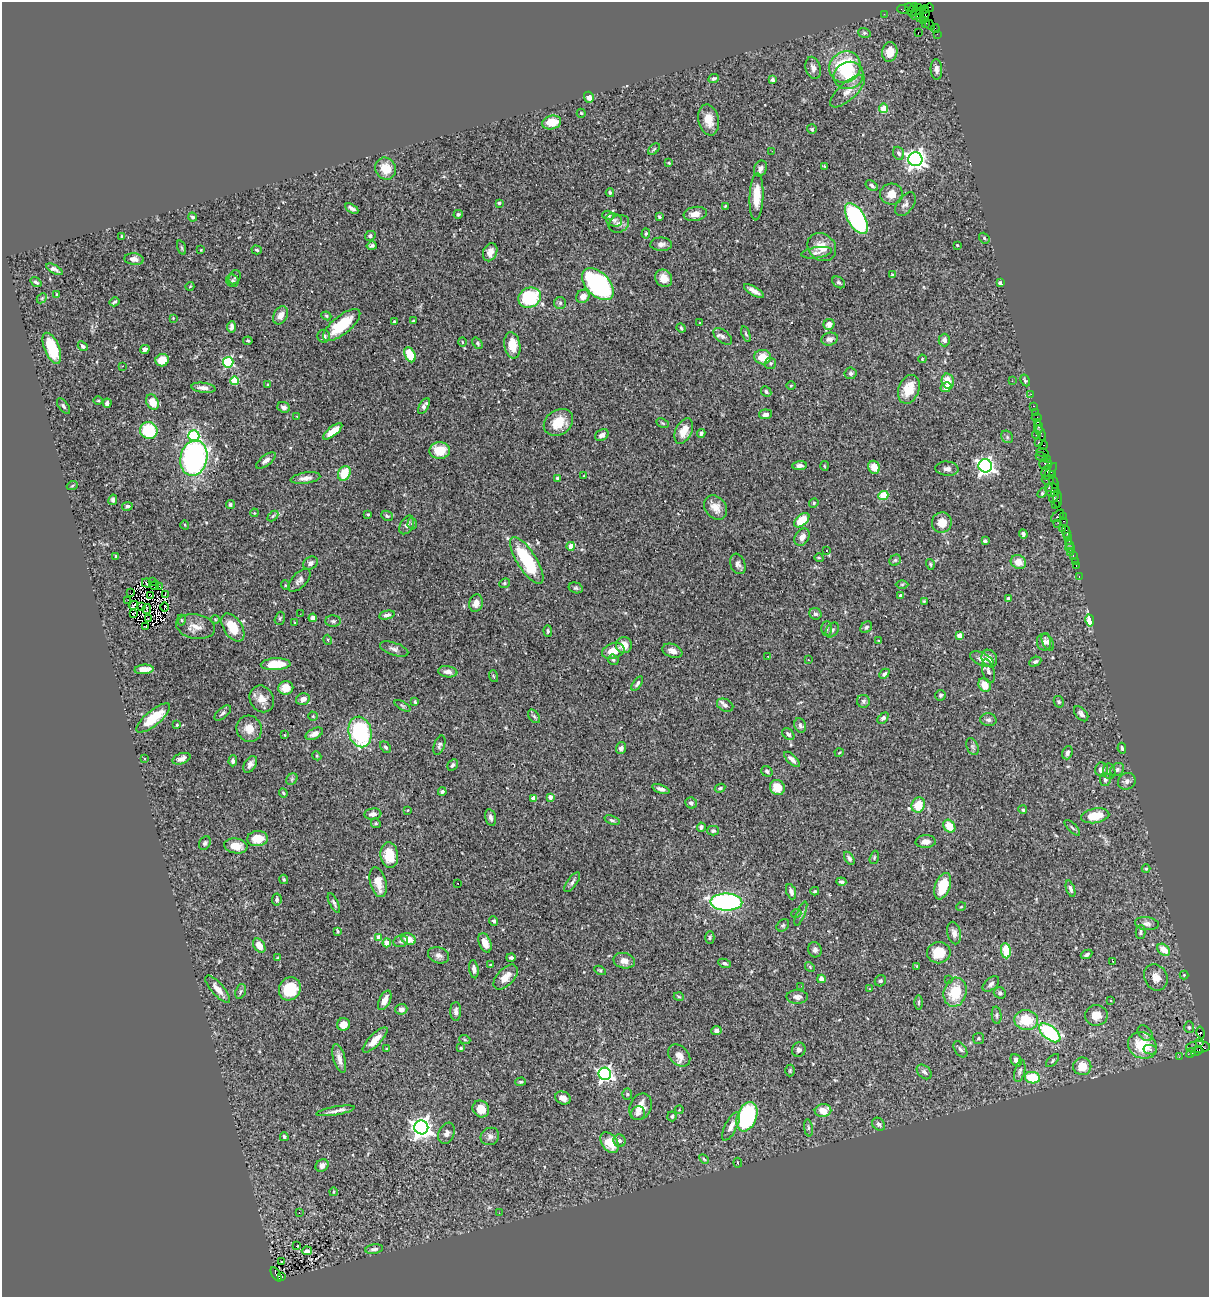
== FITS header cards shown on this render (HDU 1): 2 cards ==
NAXIS1  =                 1207
NAXIS2  =                 1295

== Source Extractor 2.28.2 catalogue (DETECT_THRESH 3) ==
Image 1207 x 1295 px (HDU 1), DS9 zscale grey, 1 PNG px = 1 image px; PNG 1211 x 1299 px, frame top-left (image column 1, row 1295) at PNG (2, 2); each listed source drawn as its Kron ellipse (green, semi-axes under 4 px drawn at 4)
Background 1.31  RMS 0.05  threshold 0.149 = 3 sigma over >= 5 px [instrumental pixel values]
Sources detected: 493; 4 with non-positive FLUX_AUTO (blend fragments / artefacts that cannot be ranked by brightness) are neither listed nor drawn; the other 489 listed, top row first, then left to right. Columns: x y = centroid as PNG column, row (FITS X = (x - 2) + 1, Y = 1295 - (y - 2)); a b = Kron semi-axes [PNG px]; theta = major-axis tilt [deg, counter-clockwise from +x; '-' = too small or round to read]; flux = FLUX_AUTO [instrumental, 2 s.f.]
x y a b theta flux
909 7 4 3 - 72
918 8 3 2 - 51
929 8 4 2 - 21
903 10 6 2 -20 33
913 10 7 3 70 210
924 10 5 2 - 60
884 14 2 2 - 20
917 14 7 4 42 420
925 15 8 4 82 140
920 18 4 3 - 180
923 21 3 3 - 57
926 23 3 2 - 24
930 25 5 2 - 76
935 29 4 2 - 49
864 33 6 5 - 5.1
918 33 3 2 - 4.7
937 34 3 2 - 16
890 52 10 7 80 48
845 67 16 15 - 200
813 68 11 7 -74 17
936 69 10 6 -88 17
848 75 15 13 22 80
714 78 6 4 24 6.7
772 80 3 3 - 11
848 91 22 8 42 34
589 97 5 5 - 15
883 108 5 4 - 67
581 113 4 4 - 2.9
709 120 16 10 -77 43
552 122 9 6 11 61
812 129 5 5 - 4.3
654 149 7 4 45 4.8
772 151 2 2 - 25
899 153 7 5 -68 9.7
915 159 7 7 - 1900
669 163 4 3 - 2.7
824 166 3 2 - 2.5
760 168 8 6 66 15
386 169 11 10 - 58
872 186 7 4 -35 9.1
610 193 4 3 - 4.3
891 194 11 10 - 38
756 197 23 7 88 62
499 203 3 3 - 4.2
905 204 13 8 53 15
725 206 3 3 - 3.5
352 208 7 3 -31 10
458 214 4 4 - 5.6
695 214 11 7 10 26
608 215 6 4 -16 5.7
192 217 4 3 - 4.3
659 217 4 3 - 5.1
856 218 17 8 -59 530
614 220 8 6 -18 8.9
619 224 10 8 28 16
646 233 5 4 - 4.1
122 236 3 3 - 3.1
370 236 5 4 - 6.8
984 238 6 4 -49 4.2
661 244 11 6 -1 16
957 245 3 3 - 3.9
372 246 5 3 - 6.5
822 247 15 13 -40 49
182 248 7 3 -71 4.3
201 250 3 3 - 2.3
257 250 5 4 - 4.9
490 252 9 7 68 25
817 253 15 5 8 15
134 259 9 5 -6 17
54 269 9 3 -29 11
892 275 4 3 - 3.9
235 277 7 5 65 6.3
664 278 9 8 - 28
232 281 6 6 - 7
36 282 6 4 -35 6.4
839 282 7 5 -38 5.8
1000 283 4 3 - 8.1
598 284 19 12 -46 500
190 286 4 3 - 2.6
754 291 11 4 -31 19
57 294 3 3 - 3.7
583 296 7 6 - 29
42 298 6 4 45 4.5
530 298 11 9 24 250
114 302 5 2 - 5.1
560 303 6 6 - 6.3
280 315 9 6 61 24
326 316 5 4 - 4.9
173 318 3 3 - 2.3
413 321 3 3 - 3.6
394 322 4 4 - 5.4
700 323 3 2 - 2.5
829 324 5 5 - 17
342 325 23 9 39 110
231 327 6 4 85 11
681 328 5 4 - 4.1
746 334 8 3 -71 5
324 336 6 6 - 13
723 336 11 6 -38 12
830 339 8 6 15 13
944 340 6 6 - 11
248 341 4 3 - 3.8
462 342 4 3 - 2.3
477 343 6 4 -52 6
512 345 13 8 -81 62
83 346 5 4 - 8.3
52 348 16 7 -68 130
145 349 5 4 - 9.2
410 355 8 5 -63 97
763 357 8 7 - 48
922 359 4 3 - 3.1
162 360 7 6 - 52
228 362 5 5 - 360
771 363 6 5 - 5.7
122 366 3 2 - 5.7
851 373 6 6 - 7.6
1025 380 6 3 -63 4.4
235 381 4 4 - 110
948 381 8 6 -77 50
1012 381 3 2 - 2.4
268 385 3 2 - 2.6
791 385 5 3 - 2.9
946 387 5 5 - 18
203 388 12 5 -6 19
909 389 15 10 69 59
766 392 6 4 -46 6.6
1031 394 2 2 - 23
98 401 5 3 - 3.2
152 402 8 6 -61 47
107 403 4 4 - 11
64 406 9 4 -53 7.5
424 406 8 4 58 14
1034 406 3 2 - 80
284 407 6 5 - 12
1035 412 2 2 - 23
765 414 6 5 - 15
297 416 2 2 - 2.7
1037 418 5 3 - 120
558 422 16 12 35 68
1037 422 4 2 - 78
662 423 6 3 -27 4
1038 427 6 3 -86 44
149 430 9 8 - 170
333 431 11 4 38 47
684 431 13 8 65 43
701 433 4 4 - 8.2
1041 433 8 3 -68 140
602 435 7 5 30 16
1036 435 4 3 - 55
194 436 5 5 - 360
1007 437 7 5 -49 6.2
1038 442 3 3 - 130
1043 445 4 3 - 48
440 451 10 8 2 61
1042 452 6 2 -19 120
1042 457 6 3 -28 66
194 458 18 13 77 750
1047 459 4 2 - 63
266 461 11 5 36 16
1046 464 6 5 - 380
800 466 7 4 3 11
824 466 5 3 - 3
985 466 7 6 - 1400
874 467 6 6 - 34
947 469 11 7 -4 14
1046 471 6 3 63 220
1051 471 9 3 58 190
344 473 8 6 63 78
1052 475 4 3 - 65
584 476 3 2 - 2.2
305 478 15 5 8 19
557 478 4 3 - 4.3
1048 481 6 2 -19 97
1054 482 7 3 -67 220
72 486 5 3 - 3.2
1049 488 4 3 - 230
1052 490 7 6 - 270
1042 493 5 4 - 4
883 495 5 4 - 91
1054 496 6 3 57 190
1058 499 9 3 -87 200
113 500 5 4 - 7.2
814 503 5 4 - 3.8
230 504 5 4 - 6.2
1056 505 2 2 - 7
127 506 5 4 - 7
716 507 13 10 -51 35
254 513 4 3 - 3
368 514 3 3 - 3.4
273 516 6 4 45 4
387 516 6 5 - 6.8
1058 516 8 3 42 450
1063 516 3 2 - 44
802 520 9 5 40 77
1064 521 3 2 - 58
942 522 10 10 - 36
1058 523 2 2 - 40
412 524 6 4 86 5.4
185 525 5 3 - 2.6
407 525 10 6 61 13
1063 528 2 2 - 57
1066 531 6 4 -77 160
1023 534 4 4 - 9.2
802 537 9 7 59 21
1068 537 3 2 - 73
985 541 4 3 - 7.3
1069 541 3 2 - 75
1070 544 3 2 - 25
571 546 4 4 - 33
1070 548 4 2 - 40
826 550 3 3 - 8
1070 552 3 2 - 22
1073 555 3 2 - 66
116 556 3 3 - 4.5
819 558 5 3 - 2.7
527 560 27 9 -58 220
895 560 6 5 - 5.7
1075 561 2 2 - 16
1018 562 8 6 -29 35
311 563 8 6 33 12
738 564 10 7 -69 15
930 564 5 4 - 4.3
1076 566 3 2 - 41
1079 577 3 2 - 23
299 580 14 7 46 15
152 581 2 2 - 1.6
146 583 5 2 - 4.4
504 583 5 4 - 4.4
902 584 6 4 1 4.5
155 585 5 2 - 0.99
285 585 5 3 - 2.9
160 587 2 2 - 4.3
576 588 7 5 -15 6.4
130 593 3 2 - 5.3
165 594 3 2 - 2.8
900 595 3 3 - 7.5
151 596 3 2 - 2.4
1008 598 4 4 - 5.9
128 600 2 2 - 6.9
924 601 3 3 - 3.2
476 603 9 6 74 23
133 605 5 2 - 3.6
141 607 4 2 - 1.7
164 607 4 2 - 2
147 609 5 2 - 2.7
134 613 3 2 - 3.7
300 614 2 2 - 5.6
815 614 6 5 - 9
387 615 8 4 12 9.2
280 618 7 5 74 5.7
313 618 4 4 - 13
148 619 2 2 - 3.3
215 619 4 3 - 3.4
182 620 5 3 - 3.6
1090 620 6 4 -79 39
333 621 8 5 -1 7.7
295 623 4 2 - 2.3
145 627 2 2 - 3.2
196 627 19 12 -10 37
233 627 16 9 -57 74
866 627 6 5 - 7.6
827 629 7 5 -90 7
832 630 8 5 52 8.1
548 631 6 4 -89 5.4
960 635 4 4 - 34
328 640 5 3 - 2.8
879 641 4 2 - 2.6
1044 642 8 7 - 14
1048 642 9 5 -65 13
624 645 8 8 - 38
394 649 15 6 -19 13
613 651 11 7 16 42
672 651 10 6 -22 18
768 656 3 2 - 2.9
989 658 9 7 -59 23
982 659 12 6 -23 23
613 660 5 5 - 5.5
808 660 3 2 - 2.6
1035 662 6 4 25 9.1
276 664 15 6 3 84
144 669 9 5 4 30
988 671 12 6 -75 11
448 672 9 5 -8 17
884 674 6 4 43 7.3
493 676 6 3 -71 3.2
637 684 8 4 55 7.2
985 685 7 6 - 39
286 688 7 7 - 42
941 695 5 5 - 6.8
262 699 14 11 -60 35
303 699 7 5 24 18
863 701 6 6 - 8.2
415 702 4 3 - 4.3
1059 702 6 5 - 5.8
725 705 8 6 -26 11
402 706 9 4 -31 6.3
223 713 10 5 40 8.8
1081 714 9 5 -48 12
313 716 5 4 - 3.9
534 716 7 5 -53 7.4
153 718 21 7 39 83
883 718 6 4 44 7.4
988 720 8 6 -5 10
177 725 3 2 - 2.8
800 725 7 5 -68 8.5
249 729 13 12 - 38
360 732 15 11 -76 330
314 734 9 5 26 17
788 734 7 5 -42 9.6
285 735 3 2 - 2.1
439 745 10 5 71 8.4
385 747 6 4 -49 7.1
972 747 9 5 -67 7.9
621 748 6 5 - 9.5
1122 748 5 3 - 5.9
839 753 4 3 - 2.9
1067 753 7 5 69 12
317 756 5 3 - 3.2
145 759 3 2 - 3.7
181 759 9 5 19 17
792 759 10 4 -44 15
233 761 5 4 - 8.1
250 764 9 5 58 15
452 765 6 4 61 8.5
1101 770 7 6 - 21
1117 770 7 6 - 11
767 771 6 5 - 8.7
1109 771 8 6 -81 8.2
292 779 6 5 - 6.3
1105 779 6 5 - 8.4
1127 781 9 8 - 14
777 787 8 7 - 40
720 788 5 4 - 6.1
661 789 9 4 -19 12
442 792 4 3 - 6.7
283 793 4 3 - 4.3
550 797 4 4 - 17
533 798 4 4 - 31
691 803 6 5 - 10
918 805 8 6 66 68
408 810 4 2 - 2
1023 810 4 4 - 4.9
373 814 8 5 6 19
1095 816 14 7 10 82
491 817 9 5 -77 11
612 820 8 4 -19 6.7
376 823 5 4 - 4.2
949 826 7 5 -51 61
701 827 4 3 - 7.3
1072 828 10 3 -45 5.1
713 831 5 4 - 6.3
257 839 10 7 6 62
926 842 10 6 3 18
205 843 7 5 61 7.2
236 846 12 7 -9 44
389 855 13 9 -83 77
874 857 7 4 72 3.9
849 858 7 4 -58 7.7
1146 869 4 4 - 3.6
284 879 5 4 - 4.6
378 882 15 8 -75 41
572 882 11 5 54 11
841 882 5 3 - 5.7
458 883 3 2 - 3.4
943 886 14 7 70 95
1071 889 8 4 -71 8.3
815 891 4 3 - 3.8
791 892 8 4 -69 12
277 900 6 5 - 7.3
726 902 16 8 -1 710
334 903 11 4 -64 7.4
961 907 5 3 - 2.6
796 914 5 3 - 2.9
801 914 13 3 68 7.4
494 921 5 4 - 6
1147 924 12 6 -6 13
783 925 7 5 41 5.2
338 931 4 3 - 4.4
1140 932 7 5 89 6.3
954 933 11 6 -76 17
379 937 4 4 - 37
710 938 6 4 90 5.6
409 939 7 5 -24 43
401 941 7 5 13 9.2
387 943 4 4 - 58
485 943 10 6 -69 32
259 946 8 5 -57 34
815 950 8 6 -74 11
1164 950 7 5 -40 41
1006 951 8 5 -83 85
939 953 12 10 9 75
1087 954 6 3 27 7.6
438 955 11 8 -19 15
277 958 4 2 - 2.4
511 958 4 3 - 6.9
624 961 11 7 -13 25
1113 961 3 2 - 2.8
724 963 6 4 -24 7.1
490 965 4 3 - 2.8
917 966 4 4 - 3.4
810 967 5 4 - 3.7
474 969 9 4 -81 13
600 970 6 4 -29 4.7
1184 975 4 4 - 3
506 977 15 8 47 33
1156 977 13 11 -62 32
821 979 4 4 - 29
948 980 3 2 - 3.9
880 981 6 5 - 5.3
991 984 10 6 40 11
801 986 3 2 - 3.7
218 989 17 6 -48 28
290 989 12 10 53 110
870 989 4 2 - 2.5
241 991 7 5 72 6.1
955 992 15 11 76 100
1000 993 6 5 - 7.6
679 997 5 3 - 3.2
797 997 11 6 0 15
385 1000 10 5 63 31
1111 1000 3 2 - 4
919 1002 7 3 90 4.6
401 1009 6 5 - 14
456 1011 9 5 -90 13
997 1015 8 5 -84 7.1
1096 1015 11 10 - 40
1026 1020 12 10 -7 91
343 1024 6 6 - 23
1189 1027 6 5 - 5.3
716 1031 5 4 - 8.5
1050 1033 12 6 -39 320
1145 1033 9 6 -49 12
1200 1033 6 4 -78 1000
978 1038 5 5 - 5.7
375 1040 16 6 46 39
465 1040 6 3 -19 3.6
1199 1043 4 3 - 420
1142 1045 15 12 -31 120
1198 1047 12 6 2 450
461 1048 3 3 - 4.2
387 1049 3 3 - 2.7
960 1049 9 5 -55 8.4
799 1050 7 6 - 10
1150 1050 6 4 -11 8.2
1197 1051 6 3 31 210
1191 1053 5 4 - 180
679 1055 12 9 -44 26
1179 1057 2 2 - 18
339 1059 15 6 -74 21
1016 1060 6 5 - 18
1052 1061 8 3 46 4.9
1082 1066 9 9 - 55
790 1070 6 5 - 4.8
1020 1071 11 5 77 11
924 1072 8 6 -43 10
605 1074 6 6 - 1000
1032 1078 7 6 - 110
521 1082 5 4 - 3.7
627 1094 5 5 - 4.8
563 1098 8 6 -22 21
641 1107 14 10 64 42
481 1109 9 7 -48 50
679 1110 4 4 - 3.2
336 1111 19 4 10 16
823 1111 8 6 10 47
638 1113 7 6 - 11
672 1116 5 4 - 5.6
747 1117 15 9 70 400
879 1124 7 6 - 11
731 1126 16 6 63 22
421 1127 7 7 - 2200
808 1128 8 4 -82 6.7
446 1133 11 8 68 14
490 1136 9 8 - 14
284 1137 4 3 - 6.2
619 1141 6 6 - 11
609 1143 11 7 -54 72
704 1159 6 3 -45 4.1
738 1163 5 3 - 3.6
322 1165 7 6 - 16
333 1192 4 3 - 2.6
299 1212 3 2 - 9.3
499 1213 3 3 - 4.3
297 1246 3 2 - 2.3
374 1249 9 4 8 11
307 1251 5 3 - 6.7
281 1262 3 2 - 5.9
276 1274 8 4 -60 420
282 1276 3 3 - 220
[4 non-positive-flux detections neither listed nor drawn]